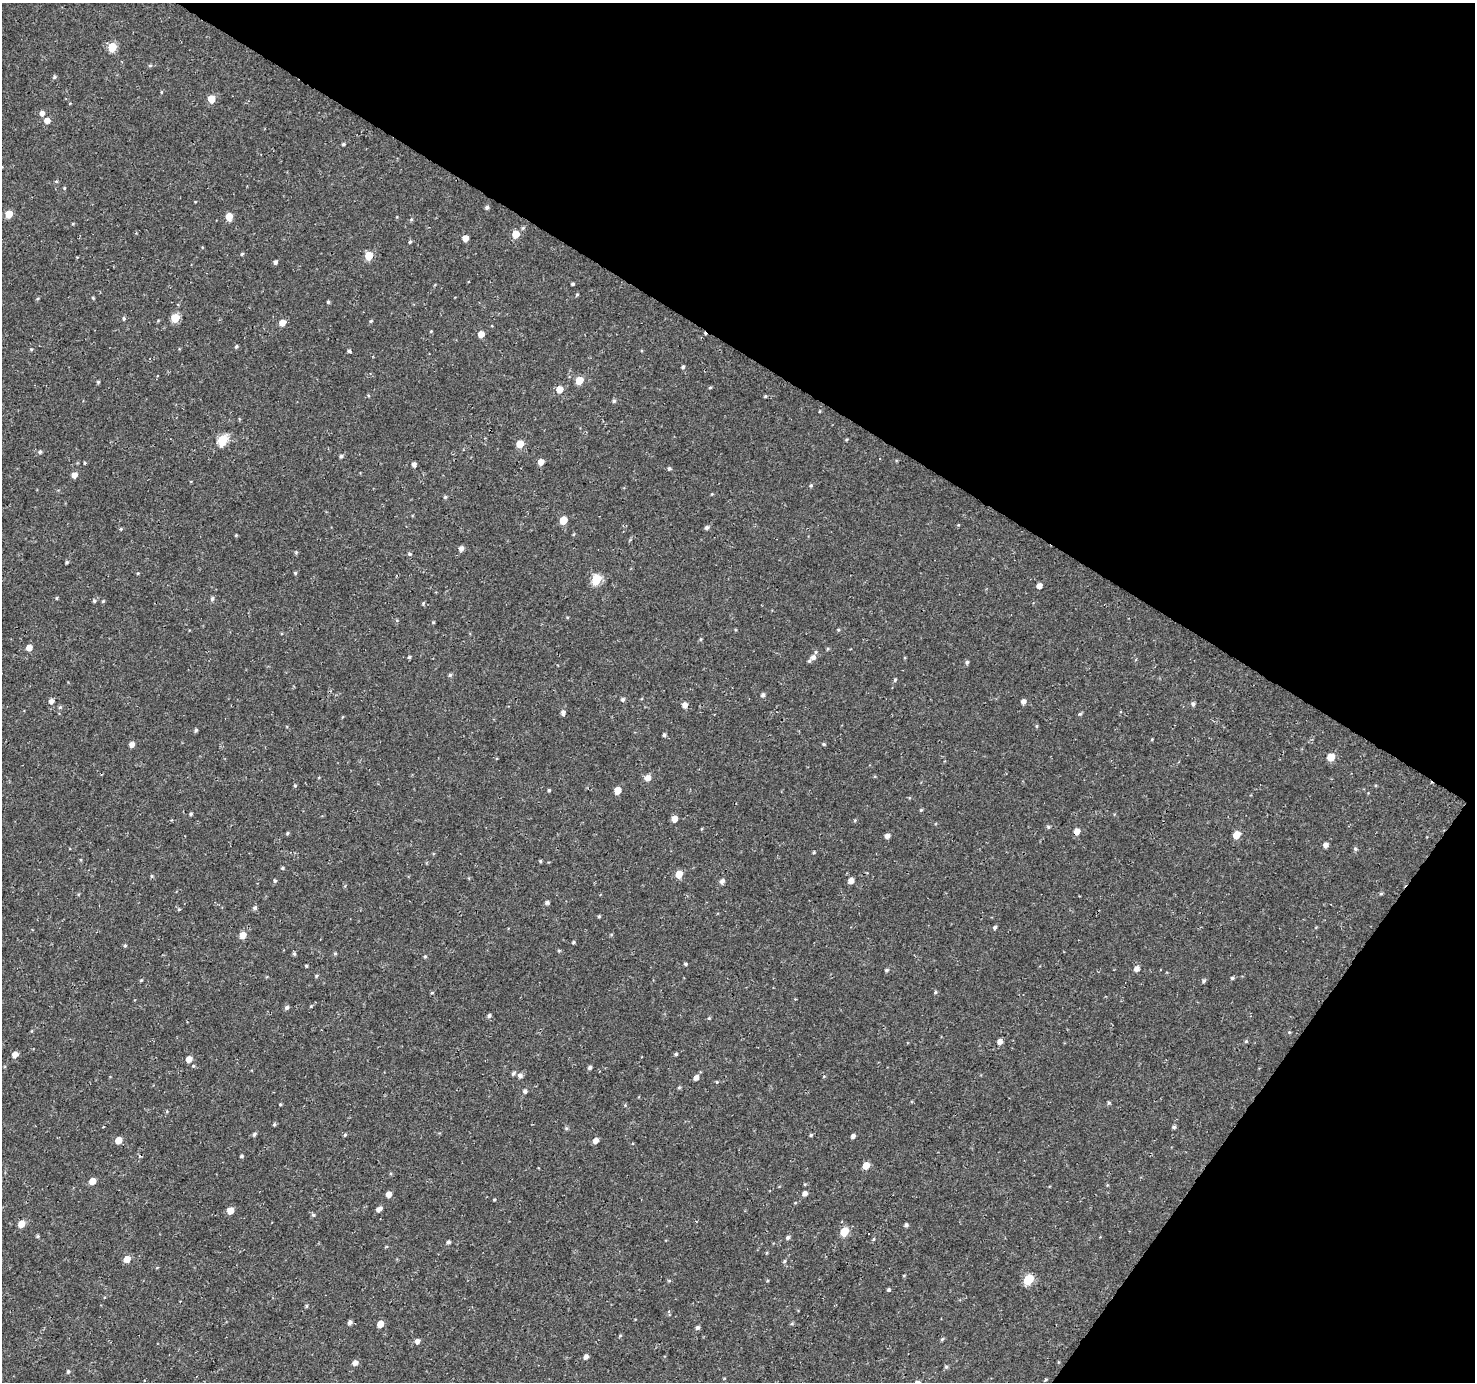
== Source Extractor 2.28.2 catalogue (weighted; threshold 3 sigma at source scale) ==
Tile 8 of 4 x 4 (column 4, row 2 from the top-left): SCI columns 4427-5899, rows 3017-4396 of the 5900 x 5964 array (HDU 1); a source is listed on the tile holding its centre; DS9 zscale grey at full resolution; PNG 1477 x 1384 px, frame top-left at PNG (2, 3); no overlay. Shown black and unused: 32% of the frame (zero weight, under 3 of 4 exposures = <1% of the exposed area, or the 3 px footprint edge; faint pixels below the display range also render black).
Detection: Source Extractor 2.28.2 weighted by HDU 2 'WHT'; one run over the whole footprint, this tile lists its part. Background 4.57e-04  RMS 0.0026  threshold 0.0118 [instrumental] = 3 sigma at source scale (4.5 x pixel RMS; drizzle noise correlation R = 1.50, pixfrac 1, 0.0396/0.0396 arcsec/px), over >= 5 px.
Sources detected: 201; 2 cosmic-ray / hot-pixel residue — not listed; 1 inside a brighter listed object's ellipse — not listed separately; the other 198 listed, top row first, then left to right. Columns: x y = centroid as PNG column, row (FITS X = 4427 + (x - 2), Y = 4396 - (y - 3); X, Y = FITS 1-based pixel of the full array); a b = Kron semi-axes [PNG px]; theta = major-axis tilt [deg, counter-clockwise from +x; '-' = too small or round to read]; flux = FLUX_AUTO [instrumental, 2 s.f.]
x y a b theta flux
112 47 5 5 - 7.8
150 65 5 3 - 0.33
54 77 5 4 - 0.38
211 99 5 5 - 4.5
42 113 5 5 - 1
47 121 5 5 - 1.7
343 144 4 3 - 0.38
56 181 5 3 - 0.26
64 188 4 4 - 0.25
487 207 5 4 - 0.55
9 214 5 5 - 4.2
229 217 5 5 - 3.6
411 219 5 4 - 0.32
516 234 6 5 - 4
465 238 5 5 - 2.1
410 242 5 4 - 0.38
242 254 5 3 - 0.27
369 256 5 5 - 6.4
275 262 4 4 - 0.6
573 284 3 3 - 0.39
577 295 4 3 - 0.34
93 298 4 4 - 0.24
328 302 4 4 - 0.35
124 318 5 4 - 0.41
175 318 5 5 - 7.7
371 321 4 4 - 0.3
282 323 5 5 - 2.6
431 331 4 3 - 0.2
481 334 5 5 - 2.5
236 347 4 4 - 0.42
31 349 4 4 - 0.28
349 351 4 4 - 0.48
683 367 4 4 - 0.44
579 380 5 5 - 5.1
98 382 4 4 - 0.31
710 387 5 3 - 0.27
559 389 6 5 - 3.1
765 396 4 3 - 0.28
614 401 5 4 - 0.43
223 440 6 5 - 14
520 444 5 5 - 4.7
40 452 5 5 - 0.5
341 456 5 4 - 0.51
541 462 5 5 - 2
84 463 4 3 - 0.26
414 464 4 4 - 0.95
669 468 4 4 - 0.46
74 475 5 5 - 1.8
811 485 5 5 - 0.38
445 497 4 4 - 0.35
563 520 5 5 - 5.1
958 525 5 3 - 0.22
707 527 5 5 - 0.63
121 529 4 4 - 0.28
236 535 4 3 - 0.23
461 548 5 5 - 1
409 554 5 4 - 0.47
67 562 5 4 - 0.36
138 573 4 3 - 0.23
295 573 4 4 - 0.33
596 579 6 5 - 13
1039 586 5 4 - 1.5
57 598 5 3 - 0.23
212 599 6 5 - 0.56
94 601 5 5 - 0.43
103 601 5 4 - 0.28
423 603 5 3 - 0.26
433 622 4 4 - 0.23
838 630 4 4 - 0.27
700 639 5 3 - 0.3
29 648 5 5 - 2
827 649 5 3 - 0.27
409 657 4 4 - 0.35
813 657 7 6 - 1.2
967 662 5 4 - 0.52
450 675 5 5 - 0.4
895 680 5 4 - 0.35
763 695 5 5 - 0.53
623 699 5 5 - 0.52
51 701 5 5 - 1
1023 701 5 5 - 1.1
1193 704 5 5 - 0.59
684 705 5 5 - 1.3
60 707 5 5 - 0.37
563 712 6 5 - 0.81
1080 714 6 4 42 0.37
1037 726 5 3 - 0.26
196 730 4 4 - 0.41
664 735 4 4 - 0.49
132 744 5 5 - 1.3
824 744 5 4 - 0.31
1331 757 6 5 - 4
648 778 6 5 - 1.9
295 786 4 4 - 0.25
549 790 4 4 - 0.32
618 790 5 5 - 3.4
921 810 5 4 - 0.26
191 814 4 4 - 0.37
674 819 5 5 - 2
1048 827 5 4 - 0.35
1077 832 5 5 - 2
287 833 5 4 - 0.31
1236 835 6 5 - 3.9
887 836 5 4 - 1.1
1325 845 5 4 - 1.1
1355 849 6 4 -23 0.44
540 861 4 4 - 0.29
282 868 4 4 - 0.32
679 874 5 5 - 3.9
851 880 5 4 - 1.7
275 881 4 4 - 0.32
722 881 5 5 - 0.93
1381 894 5 3 - 0.32
547 903 5 5 - 0.52
255 907 6 5 - 0.5
179 909 5 3 - 0.25
599 916 4 4 - 0.31
995 927 5 4 - 0.51
243 935 5 5 - 3.1
573 942 4 4 - 0.32
125 946 5 4 - 0.32
559 950 5 3 - 0.28
335 953 4 4 - 0.3
294 954 5 4 - 0.39
425 956 4 4 - 0.32
685 964 4 3 - 0.37
306 966 4 3 - 0.29
1136 969 6 5 - 1.3
886 970 5 4 - 0.37
316 976 4 4 - 0.35
1232 978 4 4 - 0.36
141 980 5 3 - 0.25
1204 981 5 4 - 0.5
935 992 5 4 - 0.32
432 993 5 3 - 0.26
311 1006 4 3 - 0.25
287 1008 5 5 - 0.63
489 1015 5 4 - 0.52
709 1018 4 4 - 0.33
1289 1032 4 3 - 0.24
1246 1041 4 4 - 0.31
1000 1042 5 5 - 1.4
15 1054 5 4 - 2
676 1054 4 4 - 0.39
189 1059 5 5 - 1.9
193 1066 4 4 - 0.29
590 1068 5 4 - 0.56
513 1073 6 4 45 0.5
520 1076 5 5 - 1
696 1078 6 5 - 1.2
717 1082 5 3 - 0.2
679 1088 5 3 - 0.28
525 1091 5 5 - 0.65
1109 1103 5 4 - 0.37
280 1104 3 3 - 0.27
167 1111 5 3 - 0.26
274 1124 4 4 - 0.35
1174 1127 5 4 - 0.5
566 1128 5 4 - 0.39
254 1134 6 5 - 0.46
345 1135 5 4 - 0.33
811 1135 4 4 - 0.35
853 1136 5 4 - 0.8
118 1140 5 5 - 3.4
595 1141 5 5 - 1.5
241 1156 4 3 - 0.39
866 1166 5 5 - 3.6
92 1181 5 5 - 3
805 1193 5 4 - 1.2
389 1194 5 5 - 1.8
494 1200 5 3 - 0.22
379 1209 6 4 27 1.1
230 1211 5 5 - 3.4
313 1215 5 4 - 0.41
21 1224 5 5 - 3.2
906 1225 4 4 - 0.58
844 1231 6 5 - 6.3
37 1236 5 4 - 0.33
788 1237 5 4 - 0.59
873 1239 5 3 - 0.27
448 1242 5 4 - 0.49
127 1259 6 5 - 3.2
785 1261 5 3 - 0.32
904 1275 4 3 - 0.22
1028 1279 6 5 - 12
669 1281 6 4 0 0.27
889 1290 4 4 - 0.4
306 1306 5 3 - 0.31
350 1322 5 4 - 0.83
380 1324 5 4 - 3.1
697 1328 5 5 - 0.62
620 1336 5 3 - 0.25
942 1339 5 4 - 0.35
417 1341 5 5 - 1.1
586 1357 5 4 - 0.94
355 1363 5 5 - 1.3
946 1367 5 5 - 0.39
68 1371 5 4 - 0.39
Overlapping masked pixels (flux is a lower limit): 1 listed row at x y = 1077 832